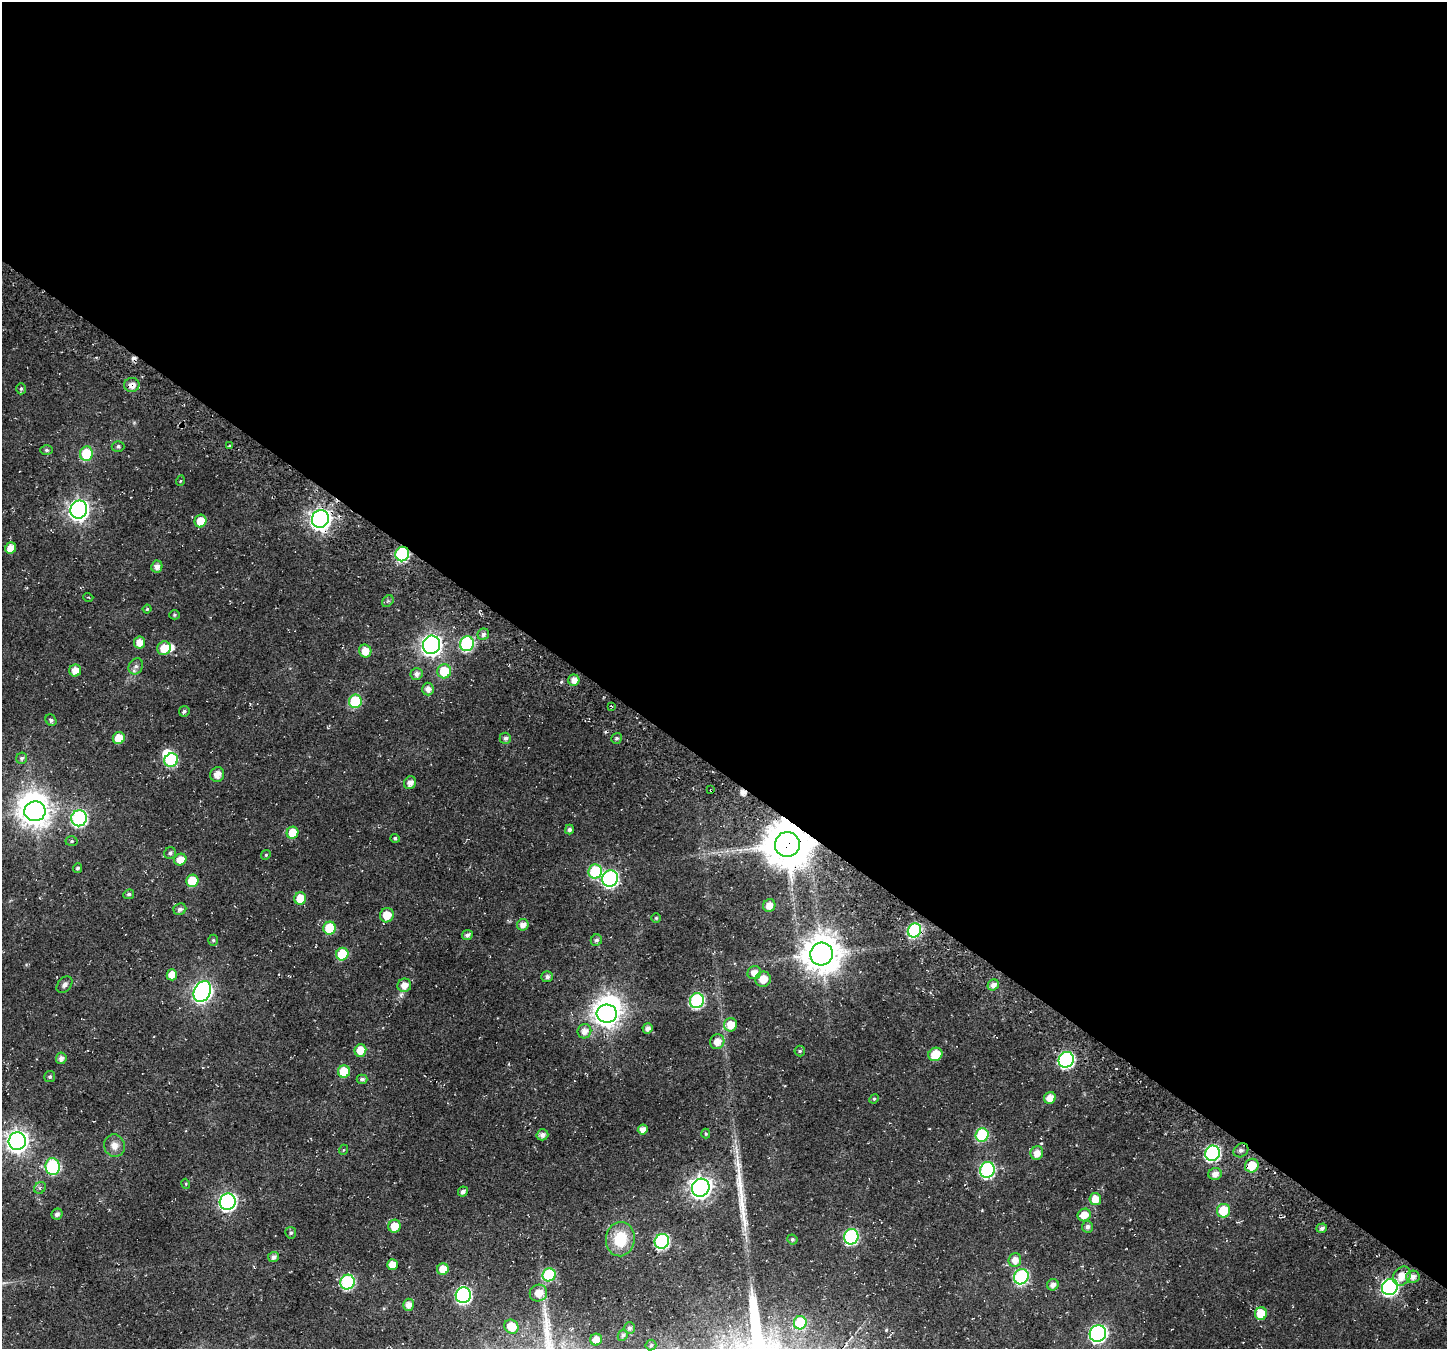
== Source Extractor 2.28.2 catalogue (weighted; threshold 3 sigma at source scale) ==
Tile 3 of 4 x 4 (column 3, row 1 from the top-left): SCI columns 3123-4567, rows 4520-5866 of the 6237 x 6280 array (HDU 1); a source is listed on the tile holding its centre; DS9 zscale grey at full resolution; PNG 1449 x 1351 px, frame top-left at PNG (2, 2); each listed source drawn as its Kron ellipse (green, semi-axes under 4 px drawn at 4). Shown black and unused: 57% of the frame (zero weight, under 3 of 4 exposures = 13% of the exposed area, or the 3 px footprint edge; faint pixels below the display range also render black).
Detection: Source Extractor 2.28.2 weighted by HDU 2 'WHT'; one run over the whole footprint, this tile lists its part. Background 0.0184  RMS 0.0048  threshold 0.0215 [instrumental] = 3 sigma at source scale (4.5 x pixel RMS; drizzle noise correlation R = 1.50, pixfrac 1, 0.0396/0.0396 arcsec/px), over >= 5 px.
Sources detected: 155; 4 inside a brighter object's white glare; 4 cosmic-ray / hot-pixel residue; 1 long thin detection or spike segment (spike, bleed or trail) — neither listed nor drawn; the other 146 listed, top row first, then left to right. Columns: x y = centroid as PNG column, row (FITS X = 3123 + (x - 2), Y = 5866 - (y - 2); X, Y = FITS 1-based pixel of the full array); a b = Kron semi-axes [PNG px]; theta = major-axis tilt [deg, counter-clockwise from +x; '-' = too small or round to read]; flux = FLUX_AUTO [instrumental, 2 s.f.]
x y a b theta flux
132 385 7 7 - 3.2
21 389 5 5 - 0.84
118 446 6 5 - 1.1
229 446 3 2 - 0.73
46 450 6 5 - 0.94
86 454 7 6 - 21
180 481 5 3 - 0.43
79 510 9 8 - 240
320 519 9 8 - 270
200 521 6 6 - 7.2
11 548 6 5 - 5.4
402 554 7 6 - 45
157 566 6 5 - 2.8
88 597 5 3 - 0.41
388 601 6 5 - 0.77
147 609 4 4 - 0.57
174 615 5 4 - 0.68
483 634 6 5 - 1.6
140 642 6 5 - 4.7
467 644 7 7 - 48
431 645 9 8 - 260
164 648 7 6 - 7.1
365 651 6 6 - 5.6
136 666 8 7 - 1.7
75 670 6 6 - 5.2
444 671 7 7 - 13
416 674 6 6 - 2.1
574 680 5 5 - 3.3
428 689 6 5 - 2.6
355 701 7 6 - 25
611 706 3 2 - 0.41
184 711 5 5 - 1
51 720 6 5 - 1.3
119 738 6 6 - 8.1
505 738 6 5 - 1.5
617 738 5 5 - 1.1
22 758 5 5 - 1.1
171 760 7 6 - 28
217 775 7 6 - 3.6
410 783 6 6 - 2.5
711 790 3 2 - 0.44
35 811 10 10 - 680
79 818 8 7 - 78
569 830 5 4 - 1.4
293 833 6 5 - 10
395 838 4 4 - 0.89
72 841 6 5 - 0.75
787 844 12 12 - 2300
170 853 6 5 - 1.2
266 855 5 4 - 0.61
180 859 6 5 - 5.1
78 868 5 4 - 0.98
595 871 7 7 - 30
610 878 8 8 - 99
192 881 6 6 - 13
129 894 5 4 - 1
300 898 6 6 - 8.3
769 906 6 6 - 3.8
180 909 6 5 - 1.7
387 915 7 7 - 6.6
656 918 5 5 - 0.56
523 925 6 5 - 3
330 928 6 6 - 15
914 930 7 6 - 47
467 935 5 5 - 1.7
213 940 5 5 - 0.81
596 940 6 5 - 1.4
342 954 6 6 - 15
821 954 11 11 - 1100
754 973 7 6 - 4.1
172 975 5 5 - 5
547 977 6 5 - 1.6
763 979 8 7 - 5.6
64 985 9 6 49 1.5
404 985 7 6 - 4.3
993 985 6 5 - 2.7
202 991 11 8 62 200
697 1001 7 7 - 58
607 1014 10 9 - 440
731 1025 7 6 - 6.8
648 1028 5 5 - 2.3
584 1031 7 7 - 3.6
717 1042 7 7 - 4.6
360 1050 6 6 - 7
800 1051 5 5 - 0.71
935 1054 7 6 - 9.6
61 1058 6 5 - 2.3
1066 1060 8 7 - 88
344 1072 6 6 - 13
50 1077 5 5 - 0.99
362 1079 5 4 - 1.2
1050 1098 6 5 - 4.3
874 1099 5 4 - 0.65
643 1129 5 5 - 3
706 1134 5 4 - 0.58
542 1135 6 5 - 2.2
982 1135 7 6 - 33
17 1141 9 8 - 330
114 1146 11 10 - 3.9
343 1150 5 3 - 0.42
1241 1150 8 6 37 1.6
1037 1153 7 6 - 3.9
1212 1153 8 7 - 79
1252 1166 7 6 - 10
53 1167 8 7 - 56
987 1170 8 7 - 68
1215 1174 7 6 - 3.1
186 1184 5 3 - 0.44
40 1188 6 5 - 0.98
701 1188 9 8 - 280
463 1191 5 4 - 1.6
1095 1199 6 6 - 6.2
228 1202 8 8 - 140
1223 1211 7 6 - 12
57 1214 6 5 - 1.5
1084 1215 7 6 - 5.9
394 1226 6 6 - 7
1087 1227 6 5 - 1.5
1322 1228 5 4 - 1.4
291 1233 6 5 - 0.96
851 1237 8 7 - 64
620 1239 17 14 82 17
792 1239 5 5 - 0.98
662 1241 7 7 - 63
273 1257 5 5 - 1.8
1015 1260 7 6 - 4
392 1265 5 5 - 5
443 1269 6 5 - 6.6
549 1275 6 6 - 33
1402 1276 10 8 55 5.8
1021 1277 8 7 - 62
1413 1277 6 6 - 2.5
347 1282 7 7 - 55
1053 1285 6 5 - 2.5
1390 1287 8 7 - 120
538 1293 9 8 - 5.6
463 1295 8 7 - 90
409 1305 6 5 - 3.2
1261 1314 6 6 - 10
800 1323 6 6 - 23
511 1327 7 6 - 8.2
629 1328 6 5 - 1.4
1098 1333 8 8 - 150
623 1335 6 5 - 1
596 1340 6 5 - 3.6
651 1345 5 5 - 0.81
Overlapping masked pixels (flux is a lower limit): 8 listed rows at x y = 132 385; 320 519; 402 554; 711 790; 787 844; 914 930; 1252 1166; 1402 1276